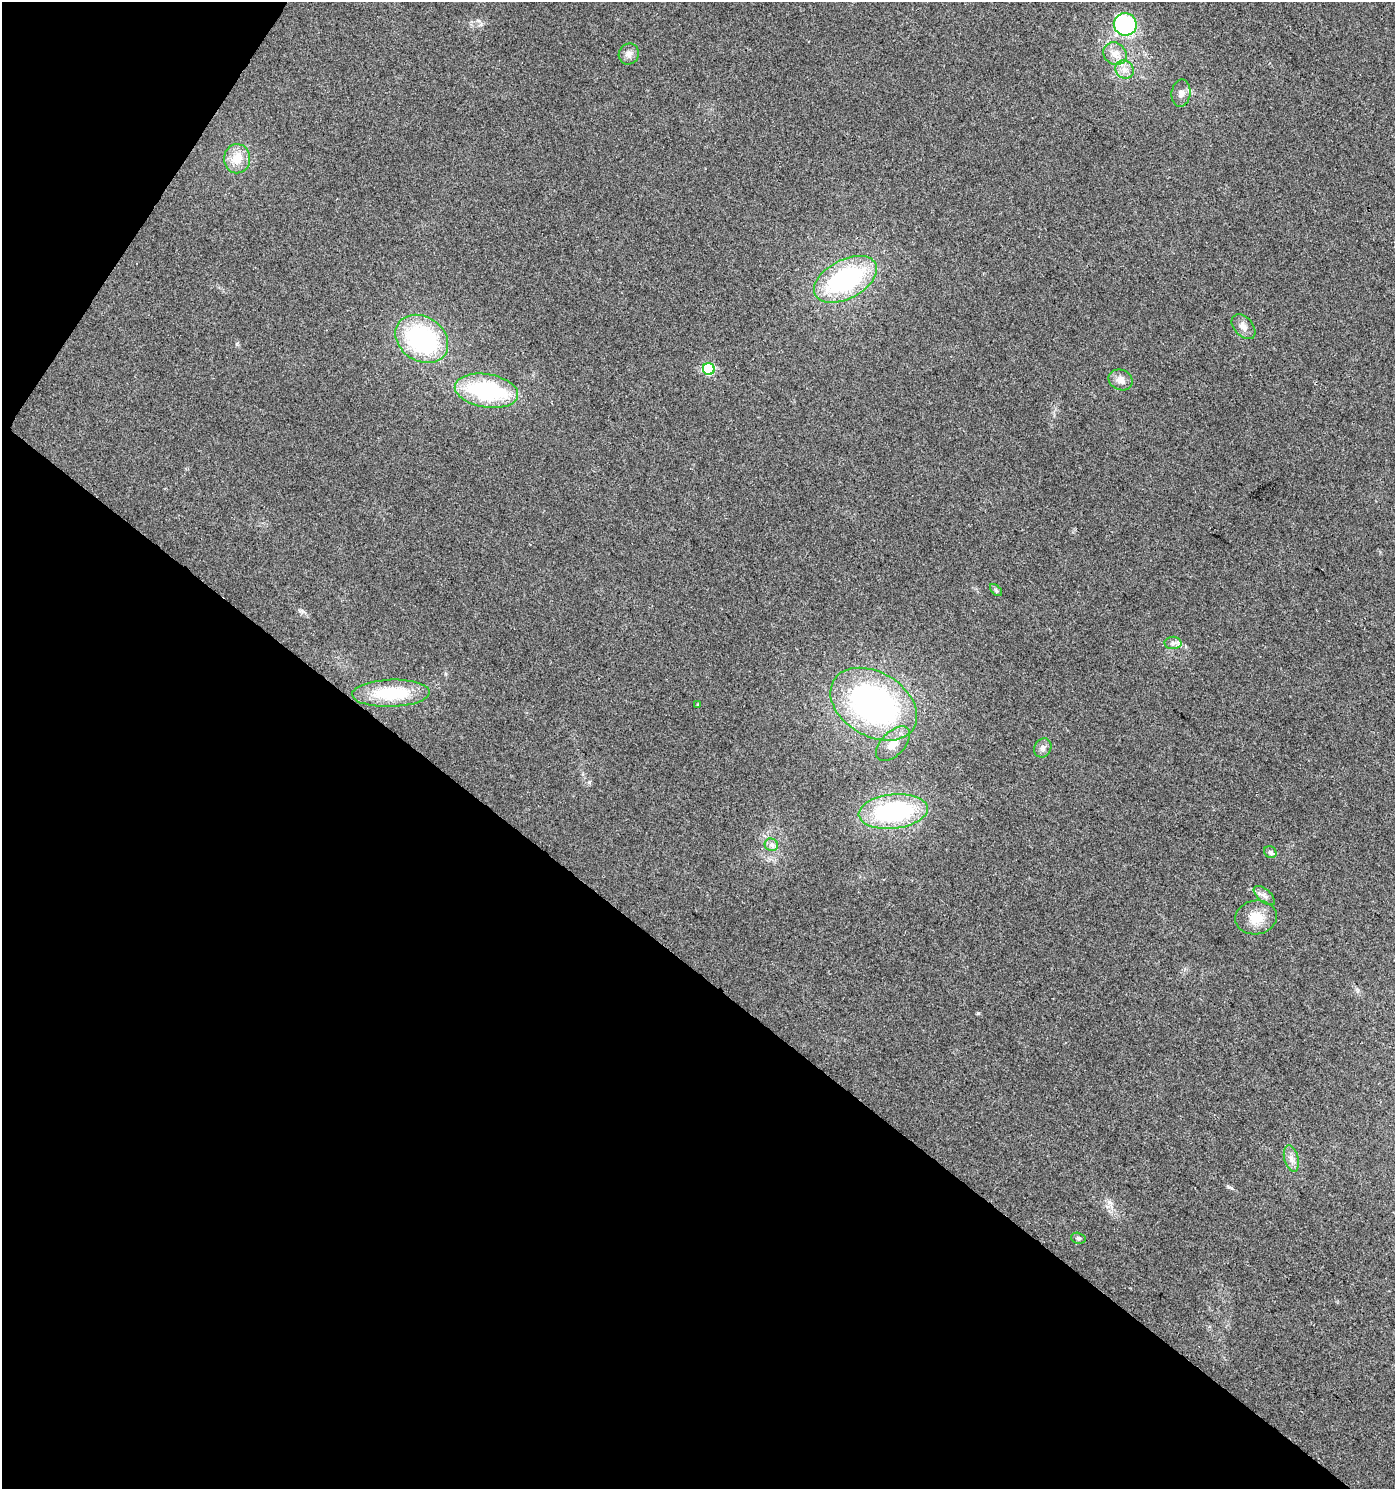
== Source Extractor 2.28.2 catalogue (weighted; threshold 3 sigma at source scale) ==
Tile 9 of 4 x 4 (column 1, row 3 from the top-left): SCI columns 248-1640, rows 1488-2974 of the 6000 x 5953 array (HDU 1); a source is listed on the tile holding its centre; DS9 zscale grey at full resolution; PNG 1397 x 1491 px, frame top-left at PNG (2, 2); each listed source drawn as its Kron ellipse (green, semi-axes under 4 px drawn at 4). Shown black and unused: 38% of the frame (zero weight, under 2 of 3 exposures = <1% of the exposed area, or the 3 px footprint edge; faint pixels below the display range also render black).
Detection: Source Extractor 2.28.2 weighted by HDU 2 'WHT'; one run over the whole footprint, this tile lists its part. Background 0.049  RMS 0.0067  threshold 0.0303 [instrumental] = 3 sigma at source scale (4.5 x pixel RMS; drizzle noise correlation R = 1.50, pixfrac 1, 0.0396/0.0396 arcsec/px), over >= 5 px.
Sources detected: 27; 1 inside a brighter listed object's ellipse — not listed separately; the other 26 listed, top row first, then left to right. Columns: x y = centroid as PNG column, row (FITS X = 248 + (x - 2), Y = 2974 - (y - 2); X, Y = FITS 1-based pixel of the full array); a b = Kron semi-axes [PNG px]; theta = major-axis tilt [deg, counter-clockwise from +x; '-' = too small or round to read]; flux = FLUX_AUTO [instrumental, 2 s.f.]
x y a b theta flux
1125 24 11 11 - 92
629 54 11 10 - 3.9
1115 54 12 10 -37 7.8
1124 70 9 8 - 4.7
1181 93 14 9 81 4.3
237 159 14 13 - 12
845 279 34 19 28 97
1243 327 14 9 -48 4.5
422 339 28 22 -34 97
709 369 6 5 - 52
1120 380 12 10 -24 4.9
486 391 32 16 -9 74
996 590 7 4 -46 1.2
1173 643 8 6 -1 2.3
391 693 39 13 2 37
874 704 47 32 -31 200
698 705 4 3 - 0.76
893 744 21 11 46 9.2
1043 748 10 8 60 3
893 811 34 17 6 90
771 845 7 6 - 2.2
1270 852 6 5 - 2.3
1264 896 13 6 -40 3.2
1256 917 21 17 9 14
1291 1159 13 7 -75 4.1
1078 1238 7 5 -14 1.3
Unlisted compact peaks at least as high as the median listed source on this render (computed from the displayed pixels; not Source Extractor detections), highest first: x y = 978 1013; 1229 1187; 1109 1202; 302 611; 589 782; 479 21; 237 343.